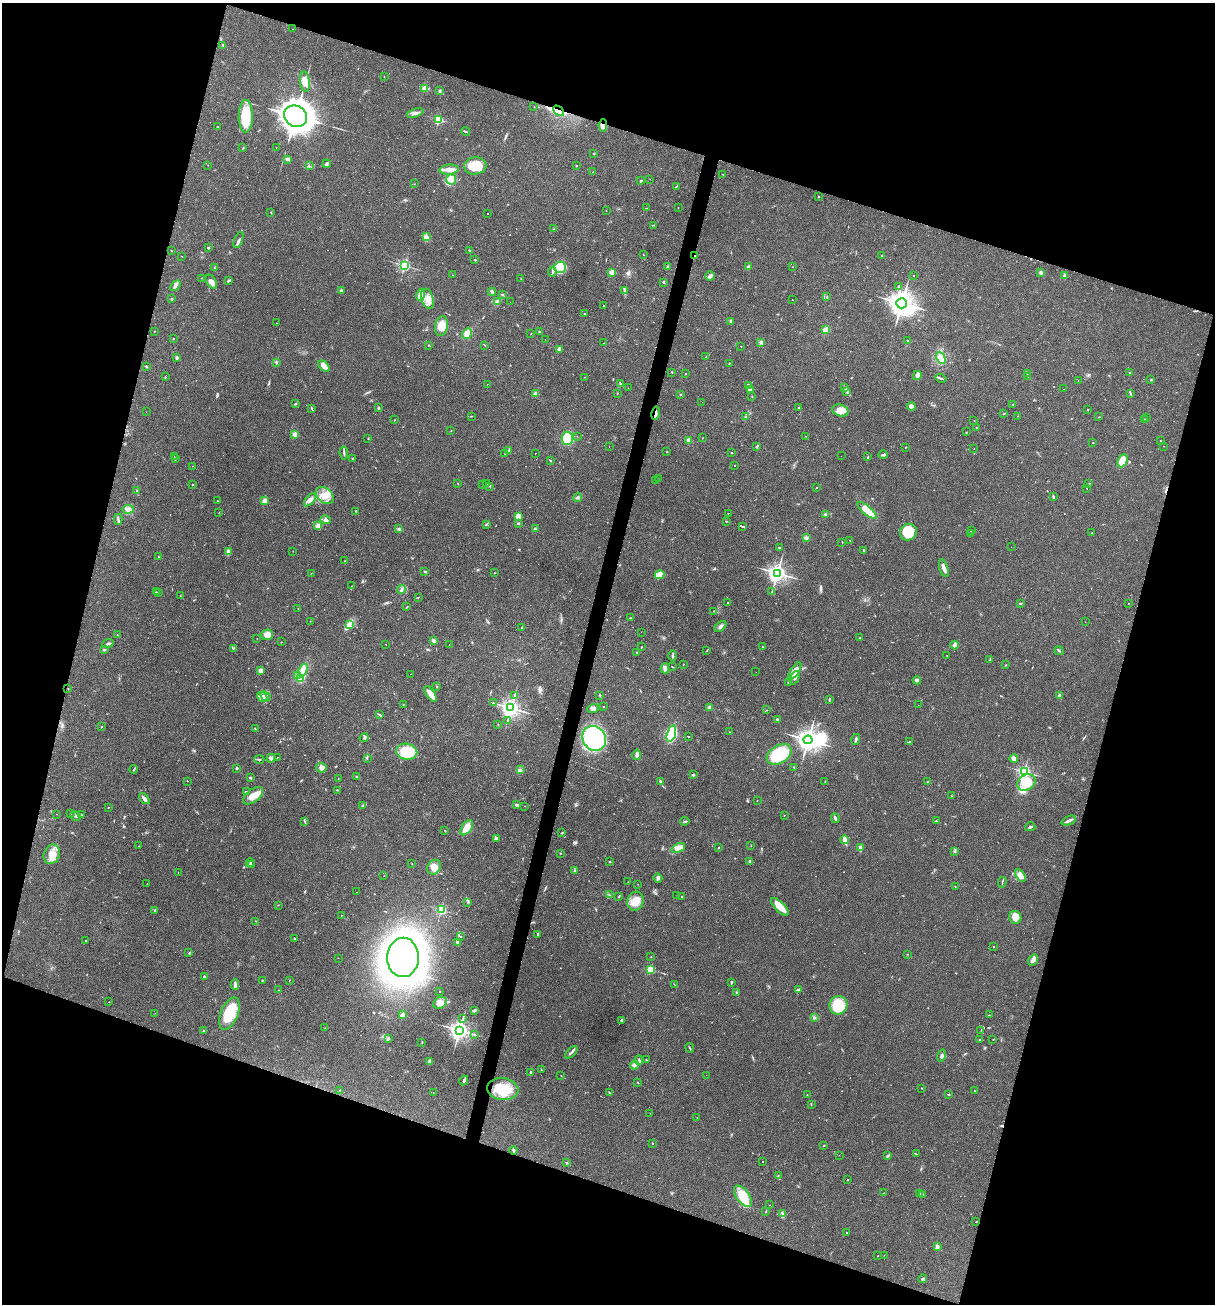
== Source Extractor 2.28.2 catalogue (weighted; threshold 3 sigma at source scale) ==
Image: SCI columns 251-5102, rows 1-5208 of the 5227 x 5208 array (HDU 1 of 3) = the unmasked area's bounding box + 8 px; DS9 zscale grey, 4 x 4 block average (1 PNG px = mean of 4 x 4 image px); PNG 1217 x 1306 px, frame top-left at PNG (2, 3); each listed source drawn as its Kron ellipse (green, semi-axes under 4 px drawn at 4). Shown black and unused: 36% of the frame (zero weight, under 2 of 3 exposures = <1% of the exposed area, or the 3 px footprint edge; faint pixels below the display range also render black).
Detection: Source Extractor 2.28.2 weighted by HDU 2 'WHT'. Background 0.0665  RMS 0.0055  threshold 0.0247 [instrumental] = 3 sigma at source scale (4.5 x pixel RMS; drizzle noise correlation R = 1.50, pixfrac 1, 0.05/0.05 arcsec/px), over >= 5 px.
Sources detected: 672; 3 too faint to see at this stretch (4 x 4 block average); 3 inside a brighter object's white glare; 77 cosmic-ray / hot-pixel residue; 1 long thin detection or spike segment (spike, bleed or trail) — neither listed nor drawn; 9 coinciding with a brighter row at this scale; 36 inside a brighter listed object's ellipse — not listed separately; of the other 543, all 500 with FLUX_AUTO >= 0.659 (the completeness limit of this list) listed and drawn (43 fainter detections not listed), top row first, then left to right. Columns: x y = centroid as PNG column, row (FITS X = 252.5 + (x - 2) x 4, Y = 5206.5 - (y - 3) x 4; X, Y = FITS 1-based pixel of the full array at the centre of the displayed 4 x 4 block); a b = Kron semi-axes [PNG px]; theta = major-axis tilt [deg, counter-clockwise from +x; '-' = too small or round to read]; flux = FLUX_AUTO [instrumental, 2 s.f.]
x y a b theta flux
293 29 2 2 - 0.82
223 45 2 2 - 3.4
384 77 2 2 - 0.69
305 82 10 5 -85 30
425 88 2 2 - 130
440 91 3 2 - 4.2
534 107 2 2 - 0.74
559 111 6 2 -43 8.5
415 113 9 2 19 10
246 116 16 7 89 130
295 116 12 10 -31 4500
439 120 2 2 - 310
603 125 6 3 85 13
217 127 2 2 - 3.3
465 131 4 2 - 4
243 148 2 2 - 1.8
276 148 2 2 - 0.73
593 153 2 2 - 5.4
288 159 3 2 - 12
327 164 4 3 - 5.3
208 165 2 2 - 0.88
309 166 2 2 - 1.4
475 166 11 8 4 76
576 166 2 2 - 1.4
449 170 9 5 5 22
593 172 3 2 - 1.3
723 174 2 2 - 0.82
451 179 5 5 - 30
650 179 2 2 - 1.2
641 181 3 2 - 3.9
414 184 2 2 - 0.94
676 187 2 2 - 1.8
818 197 2 2 - 6.1
646 208 2 2 - 1.1
678 208 2 2 - 1
606 211 2 2 - 1.5
271 212 2 2 - 1.5
488 214 2 2 - 1.3
653 225 2 2 - 1.3
554 229 2 2 - 1.7
426 237 3 2 - 4.4
238 240 8 3 68 8.6
208 248 2 2 - 4.7
171 250 2 2 - 1.4
469 250 2 2 - 2.1
644 255 2 2 - 0.93
882 255 2 2 - 1.4
181 256 2 2 - 0.98
695 256 2 2 - 1.6
475 260 3 2 - 2.5
404 265 2 2 - 540
560 267 6 5 - 140
668 267 3 2 - 2.9
749 267 2 2 - 61
793 267 2 2 - 0.73
215 268 3 2 - 7.8
552 272 5 2 - 4.8
612 272 2 2 - 110
1041 272 4 3 - 6.1
452 275 2 2 - 2.7
914 275 2 2 - 1.3
710 276 5 3 - 11
1064 276 3 2 - 6.2
202 278 2 2 - 0.94
521 278 3 2 - 1.8
228 281 4 2 - 4.1
211 282 7 5 -58 18
663 282 2 2 - 15
175 286 6 3 49 8.6
899 286 2 2 - 8.7
341 291 3 2 - 8.9
624 291 4 3 - 4.5
492 292 4 3 - 8.1
421 295 6 4 73 34
503 295 3 2 - 2.3
827 297 2 2 - 1
172 299 3 2 - 2.8
428 299 10 6 -73 31
792 299 2 2 - 1.9
497 302 3 2 - 18
510 302 2 2 - 1.7
902 303 5 5 - 2800
604 306 3 2 - 84
585 314 2 2 - 2.3
731 321 3 3 - 5
277 323 2 2 - 0.74
442 326 10 6 82 41
825 330 3 2 - 28
154 331 2 2 - 3.7
539 332 2 2 - 9.7
531 333 2 2 - 1.4
467 334 5 4 - 26
173 339 2 2 - 1.5
545 339 2 2 - 0.67
908 341 2 2 - 3.1
761 342 3 3 - 5.9
603 343 2 2 - 4.6
428 345 2 2 - 1.3
484 345 2 2 - 1.5
741 346 2 2 - 2.2
559 349 2 2 - 46
706 357 2 2 - 3.3
177 358 2 2 - 25
941 358 6 4 -65 16
276 362 3 2 - 3.9
729 363 2 2 - 1.4
146 366 3 2 - 3.5
324 366 7 4 -45 24
672 372 2 2 - 2.5
1027 373 2 2 - 2.4
1130 373 2 2 - 6.9
686 374 2 2 - 1
917 375 4 3 - 7.4
1028 376 2 2 - 3.9
165 377 2 2 - 4.6
584 377 2 2 - 1.4
941 378 5 2 - 4.9
1151 380 3 2 - 2.3
1078 381 2 2 - 0.74
620 383 3 2 - 3.2
487 384 2 2 - 0.79
748 385 3 2 - 5
845 387 2 2 - 2.1
628 388 2 2 - 1.1
750 389 4 3 - 6.2
1064 389 2 2 - 0.79
847 391 2 2 - 2.3
535 393 2 2 - 54
617 393 2 2 - 4.4
1130 393 2 2 - 3.3
680 394 2 2 - 9.2
752 397 2 2 - 0.84
702 402 2 2 - 2
295 404 3 2 - 2.8
1013 404 2 2 - 1.3
911 406 4 4 - 17
312 408 4 2 - 3.4
378 408 3 2 - 2.8
799 408 2 2 - 11
1088 409 2 2 - 1.1
840 410 8 5 -19 26
146 412 2 2 - 0.67
656 413 7 2 79 8.9
1004 414 2 2 - 1.1
471 416 2 2 - 1.5
745 416 2 2 - 2.6
1018 416 2 2 - 0.85
1099 417 2 2 - 1.3
1147 418 2 2 - 1
1144 419 3 2 - 1.4
394 420 2 2 - 1.3
974 420 2 2 - 1.2
977 428 2 2 - 0.98
451 431 2 2 - 1.4
966 432 2 2 - 1.5
295 434 2 2 - 82
577 436 2 2 - 0.73
806 436 2 2 - 0.7
368 438 2 2 - 1.6
567 438 6 6 - 75
702 438 2 2 - 0.74
689 440 2 2 - 75
1160 441 2 2 - 1
1093 443 2 2 - 4.8
609 446 2 2 - 5.1
757 446 3 2 - 3.3
1164 446 2 2 - 0.79
906 447 2 2 - 1.4
974 448 2 2 - 0.73
509 450 3 2 - 2.8
667 452 2 2 - 3
344 453 6 2 -82 5.4
536 453 2 2 - 14
732 453 2 2 - 1.9
505 454 2 2 - 1.4
883 455 4 2 - 5.2
841 456 2 2 - 0.74
174 457 2 2 - 0.93
868 457 2 2 - 3.6
352 458 2 2 - 1.2
175 459 2 2 - 2.1
550 461 3 2 - 3.1
1122 461 7 4 64 62
193 466 2 2 - 1.4
735 466 2 2 - 34
658 479 2 2 - 0.7
655 480 2 2 - 1.7
458 483 2 2 - 3.3
487 483 2 2 - 1.5
1089 484 2 2 - 1.5
193 485 2 2 - 2.7
483 485 2 2 - 51
490 486 2 2 - 2.2
817 488 2 2 - 1.4
1087 488 2 2 - 34
137 491 2 2 - 3.1
325 495 10 7 -41 38
578 497 4 2 - 4.6
1053 497 3 2 - 3.6
310 500 8 4 47 14
217 501 2 2 - 1.3
265 501 2 2 - 93
128 509 5 4 - 12
867 510 12 4 -40 45
355 511 2 2 - 2
219 512 2 2 - 0.88
728 513 2 2 - 0.81
826 515 3 2 - 7.6
518 516 4 4 - 17
118 519 5 2 - 4.5
326 520 5 4 - 9.5
726 521 2 2 - 1.9
518 523 2 2 - 2.5
486 524 2 2 - 1.5
318 525 3 3 - 12
742 526 4 2 - 160
399 529 3 2 - 4.7
535 529 2 2 - 1.6
972 530 2 2 - 1.7
908 532 9 8 - 86
1092 533 2 2 - 2
970 534 2 2 - 0.93
806 538 3 2 - 11
850 540 2 2 - 0.94
842 542 2 2 - 1.2
779 547 3 2 - 120
1011 547 2 2 - 0.67
293 551 2 2 - 0.73
864 551 2 2 - 1.6
229 552 3 3 - 5.2
158 557 2 2 - 1.1
345 561 2 2 - 0.87
944 568 9 2 -74 21
425 572 3 2 - 3.3
311 573 2 2 - 0.95
494 573 2 2 - 1.4
777 573 3 3 - 1400
660 575 5 3 - 53
351 586 2 2 - 1.4
401 590 4 2 - 5.1
156 592 2 2 - 1
772 592 2 2 - 2.6
159 593 2 2 - 1.8
180 596 2 2 - 0.88
418 597 2 2 - 1.6
728 603 2 2 - 1.7
1020 603 2 2 - 2.8
1128 603 2 2 - 0.77
407 607 3 2 - 2
298 608 2 2 - 1.3
714 611 2 2 - 1.2
631 618 2 2 - 0.97
310 621 2 2 - 0.77
1085 622 2 2 - 1.4
349 624 3 2 - 5.6
720 626 7 3 42 9.5
522 627 3 2 - 3
641 632 2 2 - 1.5
117 635 2 2 - 1.4
267 635 6 5 - 27
859 638 2 2 - 3.5
257 639 2 2 - 1.1
434 641 2 2 - 25
281 642 2 2 - 0.71
108 644 6 2 20 8.5
386 644 2 2 - 1.2
449 645 2 2 - 1.2
954 645 4 2 - 25
642 647 2 2 - 1.8
763 647 2 2 - 1.2
233 648 3 2 - 1.9
105 650 3 2 - 2.6
707 650 2 2 - 1.5
1059 651 5 2 - 3.9
637 652 2 2 - 1.3
947 655 2 2 - 1.4
673 656 5 2 - 5
990 660 2 2 - 2
683 664 2 2 - 1.5
1006 665 2 2 - 1.4
673 667 2 2 - 1.3
665 668 5 3 - 17
261 670 4 3 - 11
303 670 6 4 65 37
795 671 9 4 56 28
756 672 2 2 - 0.88
411 674 2 2 - 6.5
297 676 2 2 - 2.1
300 678 4 4 - 26
795 678 7 4 66 11
917 680 4 3 - 6.3
789 682 2 2 - 4.4
437 687 2 2 - 1.1
68 689 2 2 - 1.7
431 694 9 3 -54 44
514 695 4 2 - 3.8
600 695 3 2 - 2.8
1059 695 3 2 - 5.5
266 696 5 3 - 7.8
262 697 6 3 -38 10
829 699 2 2 - 2
493 703 3 2 - 1.8
403 704 2 2 - 1.3
918 705 2 2 - 1
603 706 2 2 - 0.98
511 708 3 3 - 1500
593 708 6 3 20 9.1
709 708 2 2 - 46
767 710 2 2 - 1
380 715 3 2 - 3.2
777 719 2 2 - 3.4
507 721 2 2 - 1.1
498 724 2 2 - 1.5
102 727 2 2 - 1.3
255 729 4 2 - 2.6
729 732 2 2 - 0.75
671 734 8 4 74 320
689 736 2 2 - 160
364 738 4 2 - 4.3
594 738 13 11 -58 320
856 739 5 2 - 7.5
808 740 4 4 - 2200
909 742 3 2 - 3.3
407 752 10 8 -11 120
779 754 13 9 32 130
637 755 5 3 - 10
277 757 2 2 - 1
271 758 4 3 - 9.5
259 759 5 2 - 3.4
367 759 2 2 - 1.1
1014 759 4 3 - 7.2
794 767 2 2 - 2.5
236 768 3 2 - 3.8
321 768 5 4 - 12
134 769 4 2 - 2.6
520 770 3 2 - 3.3
1024 772 2 2 - 750
693 775 2 2 - 21
356 776 2 2 - 2.7
251 778 2 2 - 3.1
338 779 2 2 - 1.2
187 781 2 2 - 3.1
825 781 2 2 - 1.2
661 782 2 2 - 1.4
928 782 2 2 - 6.7
1026 782 10 7 31 70
337 790 2 2 - 1.3
246 792 2 2 - 2.9
253 796 11 6 38 44
951 796 3 2 - 1.3
144 799 6 2 -48 11
757 800 2 2 - 1.1
363 805 2 2 - 1.2
516 805 4 2 - 4.4
525 806 2 2 - 0.89
109 807 2 2 - 1.3
57 814 2 2 - 0.66
70 814 2 2 - 1.8
81 814 2 2 - 1.9
784 815 2 2 - 1.1
75 816 6 3 -27 5.8
835 818 5 2 - 7.2
685 821 4 2 - 4.7
936 821 2 2 - 5.4
1069 821 8 3 21 9
305 822 3 2 - 2.1
1030 827 5 2 - 4.7
467 828 8 5 54 41
445 831 2 2 - 1.5
562 833 2 2 - 2.8
496 838 4 3 - 4.6
845 840 4 2 - 31
139 846 2 2 - 5.4
751 846 2 2 - 0.95
719 847 2 2 - 1.7
860 847 2 2 - 37
678 848 7 4 23 18
955 851 4 2 - 3.6
561 853 2 2 - 1.4
52 854 10 8 67 38
750 861 2 2 - 27
610 862 2 2 - 8.9
250 863 4 2 - 4.7
412 864 2 2 - 1.2
252 865 4 2 - 2.9
434 867 8 6 53 25
575 871 3 2 - 2.9
178 872 2 2 - 10
1020 875 7 4 -55 31
384 876 2 2 - 0.84
658 878 5 3 - 6.8
628 882 2 2 - 1.3
1002 882 5 2 - 2.6
147 883 2 2 - 0.84
638 884 2 2 - 0.66
955 886 2 2 - 0.97
357 892 2 2 - 0.79
609 895 2 2 - 2.1
677 895 2 2 - 0.86
619 896 3 2 - 1.7
682 897 2 2 - 4.1
635 901 9 8 - 42
467 902 2 2 - 1.2
278 905 2 2 - 1.3
780 907 11 5 -45 42
155 910 2 2 - 16
441 910 2 2 - 410
341 915 2 2 - 0.72
1015 917 6 6 - 25
256 921 2 2 - 1.2
537 934 2 2 - 2.2
460 936 2 2 - 81
294 938 2 2 - 1.8
86 940 2 2 - 6.3
458 942 3 2 - 6.6
993 946 2 2 - 1.4
189 953 3 2 - 2.2
908 954 2 2 - 1.4
403 957 20 16 87 1700
651 957 2 2 - 1.1
338 958 2 2 - 0.74
1033 960 6 4 55 13
650 970 2 2 - 230
204 977 2 2 - 4.1
262 980 2 2 - 1.9
289 980 2 2 - 1.6
731 982 2 2 - 4.6
235 985 5 2 - 14
675 985 3 2 - 1.3
279 990 2 2 - 1.2
798 990 3 2 - 9.9
440 991 2 2 - 1.6
737 992 3 2 - 2.3
109 1002 2 2 - 0.91
440 1003 7 5 28 16
838 1005 9 8 - 120
474 1010 4 3 - 5.6
155 1013 2 2 - 0.68
229 1014 17 8 67 100
402 1015 2 2 - 63
989 1015 2 2 - 1.2
814 1017 3 2 - 2.8
463 1018 2 2 - 1.3
621 1020 2 2 - 4.2
325 1028 2 2 - 1.1
459 1030 4 3 - 1500
981 1030 2 2 - 1.2
204 1031 2 2 - 2.7
474 1034 2 2 - 1.6
388 1039 3 2 - 3.9
979 1039 2 2 - 1.9
993 1039 2 2 - 1.2
422 1042 4 2 - 1.3
690 1048 5 2 - 2.9
571 1052 7 2 44 7.3
942 1056 6 2 74 7.7
639 1060 5 2 - 4.1
646 1060 3 2 - 1.7
429 1062 2 2 - 7.8
634 1065 4 3 - 6.9
541 1070 2 2 - 1
530 1072 2 2 - 12
561 1075 2 2 - 1.1
706 1075 2 2 - 0.86
464 1080 5 3 - 9.2
638 1082 2 2 - 1.5
922 1088 2 2 - 0.72
503 1089 16 11 -7 97
340 1090 2 2 - 1.7
974 1090 2 2 - 0.79
433 1092 2 2 - 0.7
609 1092 2 2 - 2
948 1094 3 2 - 2.9
807 1095 2 2 - 1.1
811 1104 3 2 - 1.1
650 1113 2 2 - 0.86
697 1117 2 2 - 0.88
652 1143 2 2 - 1.6
824 1146 2 2 - 1.6
513 1150 4 2 - 5.1
916 1154 3 2 - 1.1
839 1155 2 2 - 0.69
888 1155 2 2 - 1.6
763 1161 2 2 - 56
567 1163 2 2 - 6.6
778 1176 2 2 - 1
847 1179 2 2 - 110
884 1193 2 2 - 0.92
920 1194 3 2 - 2.6
923 1195 2 2 - 1.4
743 1196 12 6 -55 84
769 1205 2 2 - 0.67
766 1211 2 2 - 1.7
783 1214 3 2 - 3.1
976 1222 2 2 - 1.6
846 1232 2 2 - 3.2
937 1247 4 3 - 11
878 1255 2 2 - 1.1
884 1255 2 2 - 0.66
923 1279 4 2 - 5.8
Overlapping masked pixels (flux is a lower limit): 4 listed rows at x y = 559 111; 603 125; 695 256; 656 413
Diffuse or blended objects may show on this block-average render without a row.